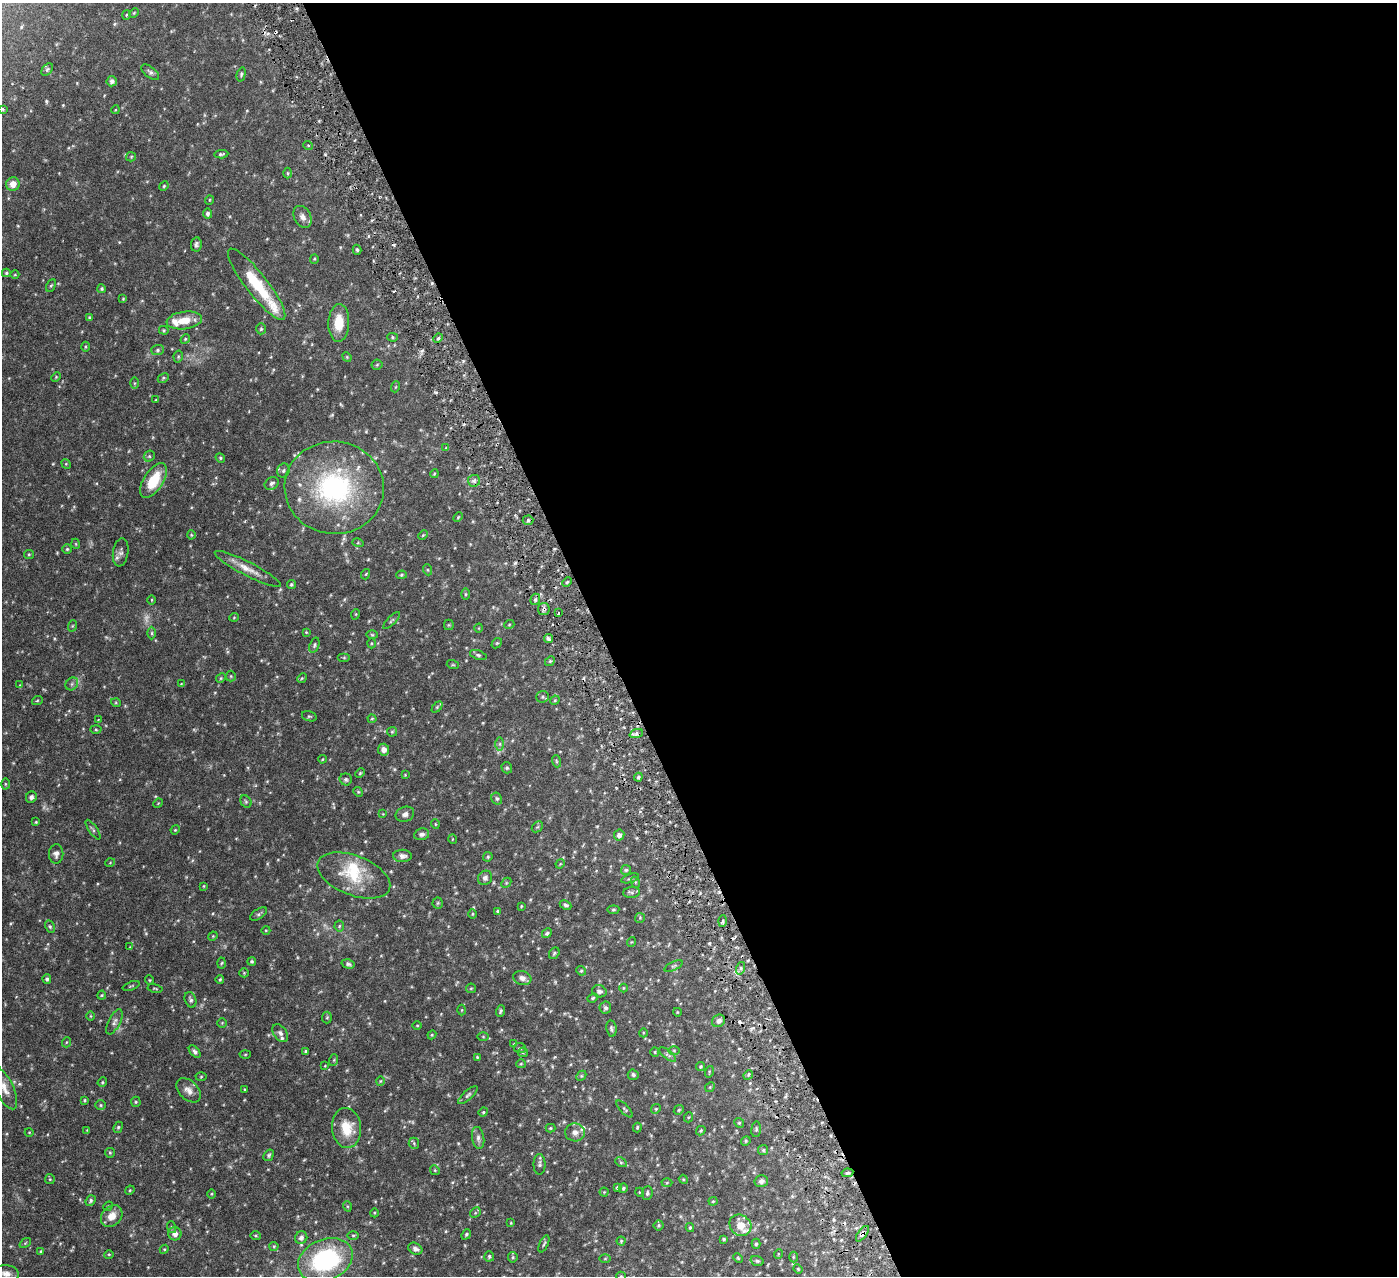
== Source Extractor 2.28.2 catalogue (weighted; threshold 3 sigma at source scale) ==
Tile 8 of 4 x 4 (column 4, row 2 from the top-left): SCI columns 4191-5585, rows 2711-3984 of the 5591 x 5550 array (HDU 1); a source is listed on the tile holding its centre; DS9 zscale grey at full resolution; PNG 1399 x 1278 px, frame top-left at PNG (2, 3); each listed source drawn as its Kron ellipse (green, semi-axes under 4 px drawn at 4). Shown black and unused: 57% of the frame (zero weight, under 3 of 6 exposures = <1% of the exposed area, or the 3 px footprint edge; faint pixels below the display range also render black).
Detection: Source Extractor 2.28.2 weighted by HDU 2 'WHT'; one run over the whole footprint, this tile lists its part. Background 0.139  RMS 0.0046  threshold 0.0188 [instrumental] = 3 sigma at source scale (4.09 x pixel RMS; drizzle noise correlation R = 1.36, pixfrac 0.8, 0.05/0.05 arcsec/px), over >= 5 px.
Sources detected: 322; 7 too faint to see at this stretch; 3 cosmic-ray / hot-pixel residue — neither listed nor drawn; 9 inside a brighter listed object's ellipse — not listed separately; the other 303 listed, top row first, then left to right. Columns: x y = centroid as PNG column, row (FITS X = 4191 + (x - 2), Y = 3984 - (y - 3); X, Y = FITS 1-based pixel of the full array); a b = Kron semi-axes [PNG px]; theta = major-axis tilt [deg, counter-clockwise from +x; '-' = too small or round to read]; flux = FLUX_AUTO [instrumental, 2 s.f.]
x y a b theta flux
134 13 5 4 - 0.43
127 15 5 4 - 0.46
47 69 7 5 50 0.68
150 72 10 5 -39 1.2
241 74 7 4 75 0.62
112 81 5 5 - 1.2
3 109 4 3 - 0.44
115 110 4 3 - 0.34
308 145 5 3 - 0.37
221 154 7 3 4 0.72
131 157 5 4 - 0.45
288 173 5 3 - 0.42
13 184 7 6 - 3.2
164 186 5 4 - 0.5
209 200 5 3 - 0.37
207 214 5 4 - 1
303 217 11 8 -59 2.2
196 244 7 5 81 1.1
357 250 5 4 - 0.68
314 259 4 4 - 0.48
6 273 4 3 - 0.55
15 275 4 3 - 0.31
257 284 44 11 -52 18
51 285 6 4 61 0.56
102 289 4 4 - 0.63
123 299 4 4 - 0.37
89 317 4 4 - 0.4
184 320 18 8 7 6.9
339 323 19 10 88 7.7
261 329 5 4 - 0.55
164 330 5 4 - 0.45
392 337 5 4 - 0.54
438 338 5 4 - 0.68
185 339 5 4 - 0.47
85 347 5 3 - 0.45
158 350 6 5 - 0.84
178 357 6 4 78 0.62
347 357 5 4 - 0.42
377 365 5 5 - 0.43
56 377 5 4 - 0.47
163 378 6 4 27 0.52
135 383 5 4 - 0.4
395 387 5 3 - 0.38
155 400 4 2 - 0.26
446 448 4 4 - 0.33
149 456 6 5 - 0.68
220 458 5 4 - 0.54
66 464 5 4 - 0.41
283 470 7 6 - 0.92
434 474 4 3 - 0.42
153 481 20 9 59 12
474 481 6 5 - 1.1
272 483 7 6 - 1.1
334 488 50 46 -5 64
458 517 5 3 - 0.42
528 520 5 5 - 0.8
191 535 4 4 - 0.43
423 535 5 3 - 0.38
358 543 6 4 -17 0.47
76 544 5 3 - 0.35
67 549 4 4 - 0.54
121 552 14 7 81 1.8
29 554 5 4 - 0.5
248 569 37 7 -27 5
428 570 5 3 - 0.44
366 574 5 3 - 0.35
401 575 5 4 - 0.58
567 582 5 3 - 0.61
291 585 4 4 - 0.65
465 594 5 3 - 0.48
535 599 6 4 69 0.84
152 600 5 3 - 0.36
544 609 6 6 - 1
558 613 3 2 - 0.55
356 614 5 3 - 0.35
234 617 5 3 - 0.35
391 621 11 4 45 0.78
449 625 5 5 - 0.53
509 625 5 3 - 0.37
72 626 6 4 71 0.51
479 628 4 3 - 0.3
306 632 3 3 - 0.36
152 633 6 4 -90 0.69
372 635 6 4 -2 0.48
548 639 4 3 - 1
371 643 5 3 - 0.42
497 643 6 4 42 0.5
314 645 8 5 69 0.76
478 655 8 4 -19 0.79
344 658 6 4 0 0.48
550 661 5 4 - 0.52
453 665 6 4 -18 0.48
231 676 5 5 - 0.5
221 678 5 4 - 0.45
302 678 5 4 - 0.46
72 684 7 5 47 0.9
181 684 4 4 - 0.34
20 685 4 4 - 0.32
543 697 6 6 - 0.8
555 700 5 4 - 0.43
37 701 5 3 - 0.39
116 703 5 3 - 0.4
437 707 6 4 45 0.6
309 716 7 5 -16 0.68
372 719 4 4 - 0.43
98 720 4 4 - 0.33
96 730 5 3 - 0.46
392 732 5 5 - 0.53
636 734 7 4 19 1
500 744 7 4 90 0.88
384 750 6 5 - 2.1
322 759 4 3 - 0.36
556 761 6 3 -71 0.48
507 768 6 5 - 0.7
360 773 5 4 - 0.53
405 775 3 3 - 0.3
638 777 4 4 - 0.69
346 779 6 6 - 0.9
5 784 5 3 - 0.41
358 792 5 4 - 0.52
31 797 6 5 - 1.2
497 799 6 5 - 0.79
246 802 6 5 - 0.66
158 803 5 4 - 0.36
383 814 4 4 - 0.31
405 814 9 7 22 1.7
36 822 4 3 - 0.42
435 824 5 3 - 0.32
537 827 6 4 43 0.67
93 830 11 3 -56 0.68
175 830 5 3 - 0.39
422 834 7 6 - 1.3
619 835 5 5 - 1.3
452 839 5 3 - 0.31
56 854 9 7 89 1.7
402 856 9 6 -1 1.8
488 857 5 4 - 0.63
110 863 5 3 - 0.32
560 864 5 3 - 0.35
626 870 5 5 - 0.69
354 875 38 20 -21 16
485 878 7 7 - 1.5
630 878 9 4 18 0.7
635 882 6 3 -71 0.43
506 883 6 4 46 0.59
204 886 4 2 - 0.32
632 892 8 5 5 1
438 903 5 5 - 0.57
565 905 6 4 -27 0.91
521 906 4 3 - 0.34
613 910 6 4 6 0.52
498 911 4 3 - 0.52
259 914 9 5 34 0.89
472 914 5 3 - 0.38
640 918 5 5 - 0.47
723 921 6 4 87 0.6
339 926 5 5 - 0.56
50 927 6 4 -63 0.64
266 930 4 3 - 0.34
547 933 5 4 - 1.1
213 936 5 4 - 0.37
631 942 5 3 - 0.31
130 947 4 4 - 0.31
554 953 6 5 - 0.67
252 961 4 4 - 0.67
221 963 5 3 - 0.47
348 964 6 4 -15 0.92
674 966 10 4 26 0.75
741 968 6 4 72 0.87
581 971 5 4 - 0.5
244 973 5 4 - 0.44
522 978 9 7 -17 1.9
47 979 5 4 - 0.91
149 980 5 3 - 0.34
220 980 4 3 - 0.54
131 986 9 3 21 0.47
155 988 7 3 -11 0.43
471 988 5 4 - 0.46
623 988 4 3 - 0.31
599 991 7 6 - 1.6
102 995 4 4 - 0.45
593 998 5 4 - 0.58
191 1000 8 5 -70 1.1
605 1008 6 6 - 0.96
462 1010 5 3 - 0.41
500 1011 6 4 71 0.7
677 1012 4 3 - 0.29
91 1016 5 3 - 0.36
327 1017 6 5 - 0.6
719 1021 7 6 - 1.7
114 1022 13 6 63 1.6
222 1023 5 4 - 0.43
417 1026 5 3 - 0.36
611 1029 8 5 -81 0.96
280 1033 10 6 -53 1.4
643 1033 4 3 - 0.33
432 1035 4 4 - 0.42
483 1037 5 4 - 0.38
67 1042 5 3 - 0.36
514 1044 4 3 - 0.32
520 1048 6 5 - 0.63
674 1050 5 3 - 0.41
306 1051 3 3 - 0.71
195 1052 7 4 -49 1.1
523 1052 5 4 - 0.53
655 1052 5 4 - 0.46
245 1054 5 3 - 0.38
668 1055 10 4 -39 0.86
477 1057 3 3 - 0.42
334 1060 6 3 72 0.48
521 1064 5 4 - 0.47
325 1066 4 3 - 0.27
700 1067 4 4 - 0.56
709 1072 6 3 74 0.44
633 1075 5 5 - 1
748 1075 5 4 - 0.55
581 1076 6 4 44 0.6
201 1077 5 3 - 0.43
380 1081 5 3 - 0.36
102 1082 5 4 - 0.51
710 1087 5 4 - 0.44
4 1088 23 9 -64 4.3
244 1089 4 3 - 0.33
188 1090 14 9 -44 2.9
468 1095 12 4 42 1
84 1100 4 3 - 0.51
136 1102 5 5 - 0.59
100 1105 5 4 - 0.57
625 1109 11 4 -47 0.8
656 1109 5 4 - 0.52
679 1110 5 4 - 0.51
483 1112 5 4 - 0.52
689 1117 5 3 - 0.42
739 1123 5 4 - 0.53
118 1127 6 4 68 0.63
637 1127 5 3 - 0.53
346 1128 20 14 -84 9.7
550 1128 5 4 - 0.5
756 1129 8 5 83 0.68
87 1130 3 3 - 0.29
701 1131 5 4 - 0.51
29 1132 4 3 - 0.31
575 1132 10 9 - 2.3
478 1138 11 6 -81 1.7
746 1141 5 4 - 0.48
414 1143 6 5 - 0.62
763 1150 5 5 - 0.58
110 1153 5 5 - 0.48
269 1155 6 4 55 0.76
621 1162 6 4 -29 0.62
540 1164 10 6 89 1.2
435 1170 5 4 - 0.52
847 1173 6 4 11 0.67
50 1179 5 5 - 0.47
683 1179 4 3 - 0.39
761 1181 7 6 - 1.2
667 1183 5 3 - 0.41
617 1187 3 3 - 0.68
623 1188 5 4 - 0.61
130 1190 5 4 - 0.44
604 1192 4 4 - 0.44
639 1192 4 3 - 0.29
647 1193 7 5 86 0.91
211 1194 5 3 - 0.36
91 1200 6 4 50 0.83
713 1201 4 4 - 0.45
108 1206 5 4 - 0.49
347 1206 5 3 - 0.4
374 1213 4 3 - 0.37
475 1213 6 4 46 0.54
112 1216 12 9 46 4.5
511 1223 4 3 - 0.37
659 1225 5 5 - 0.66
740 1225 11 10 - 4.9
171 1227 6 4 -72 0.55
690 1228 4 3 - 0.68
175 1234 6 6 - 2.2
466 1234 5 4 - 0.6
862 1234 9 4 54 1.4
353 1235 6 4 0 0.6
255 1236 5 4 - 0.58
301 1238 6 6 - 1.6
724 1239 3 3 - 0.52
621 1241 4 4 - 0.51
25 1243 6 4 35 0.48
544 1244 9 3 65 0.65
756 1244 5 4 - 0.69
274 1246 4 4 - 0.45
164 1249 5 4 - 0.46
415 1249 7 5 -29 1.7
41 1251 4 3 - 0.43
109 1254 5 3 - 0.43
778 1254 5 3 - 0.3
489 1256 5 5 - 0.71
513 1257 5 5 - 0.55
793 1257 5 3 - 0.41
738 1258 5 3 - 0.39
605 1259 5 4 - 0.45
325 1260 28 20 23 51
757 1261 7 4 -16 0.66
798 1269 5 4 - 0.43
6 1274 13 8 -6 2.6
621 1276 5 4 - 0.46
Overlapping masked pixels (flux is a lower limit): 2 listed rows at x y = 544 609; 862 1234
Isophote crosses this tile's border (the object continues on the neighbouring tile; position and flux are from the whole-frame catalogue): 2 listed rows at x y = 4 1088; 621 1276
Unlisted compact peaks at least as high as the median listed source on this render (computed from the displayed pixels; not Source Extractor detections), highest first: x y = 46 101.